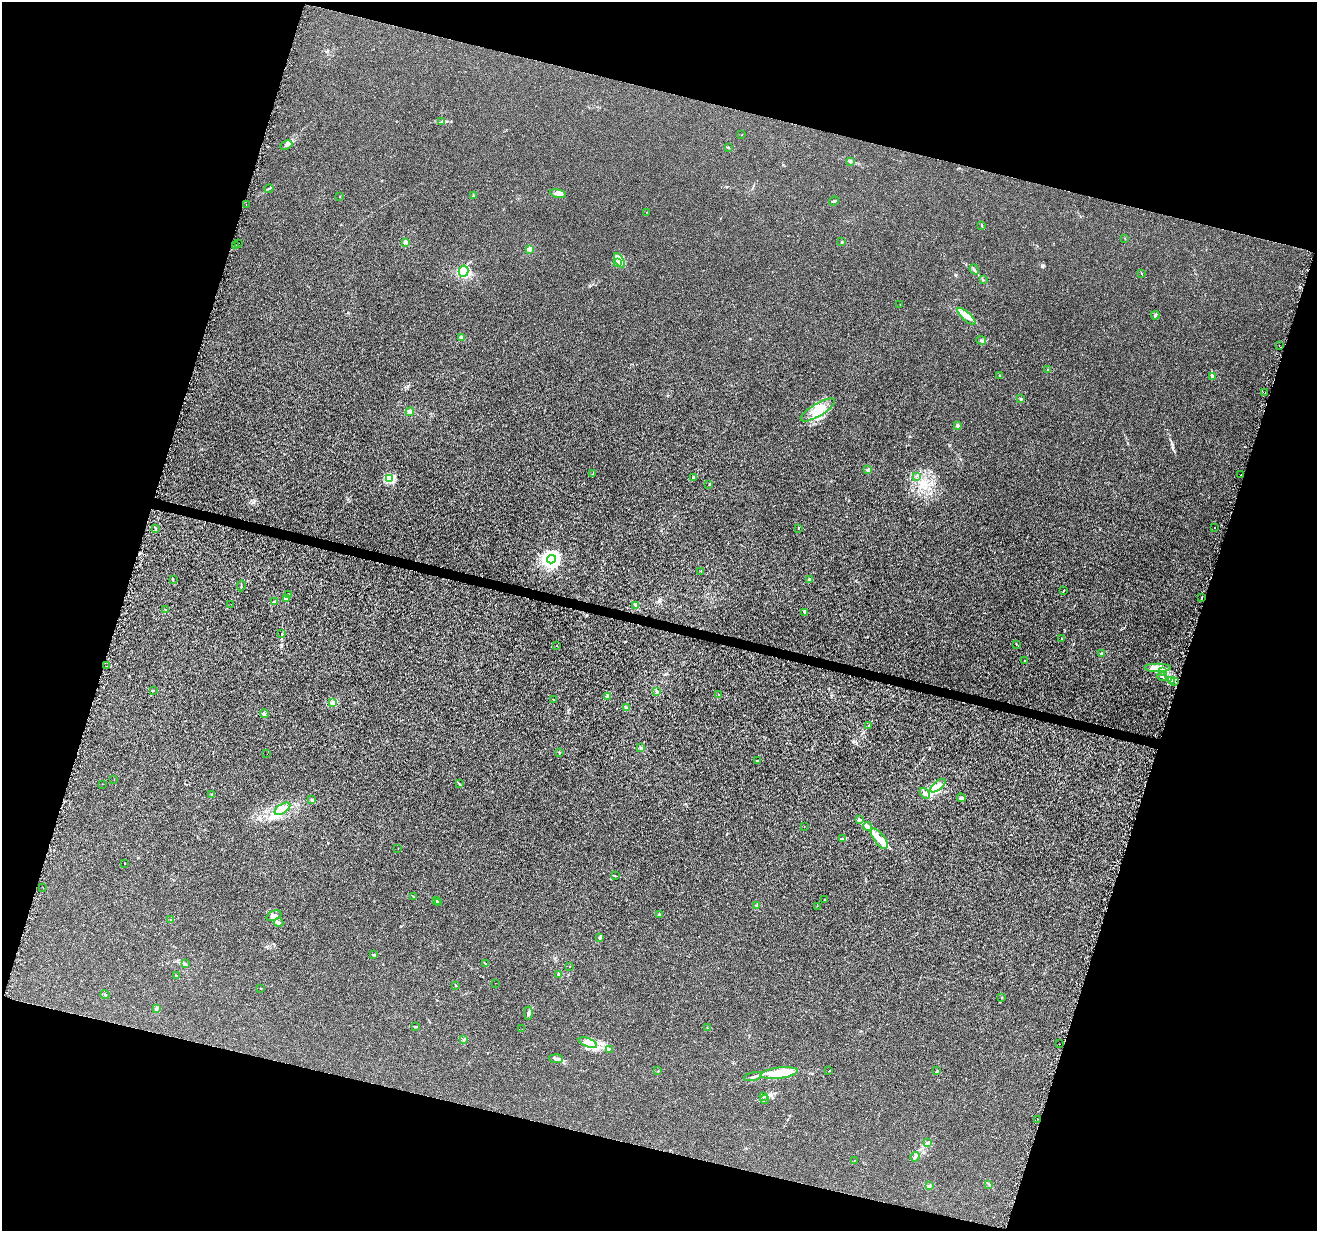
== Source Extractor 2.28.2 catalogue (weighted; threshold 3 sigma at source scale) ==
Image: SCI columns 12-5269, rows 283-5196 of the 5271 x 5418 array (HDU 1 of 3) = the unmasked area's bounding box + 8 px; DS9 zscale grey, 4 x 4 block average (1 PNG px = mean of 4 x 4 image px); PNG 1319 x 1233 px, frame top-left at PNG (2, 2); each listed source drawn as its Kron ellipse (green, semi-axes under 4 px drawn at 4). Shown black and unused: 35% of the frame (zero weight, under 4 of 8 exposures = <1% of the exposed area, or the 3 px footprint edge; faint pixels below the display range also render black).
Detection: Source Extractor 2.28.2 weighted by HDU 2 'WHT'. Background -1.52e-05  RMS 7.5e-04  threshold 0.00307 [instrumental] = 3 sigma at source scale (4.09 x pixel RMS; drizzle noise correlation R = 1.36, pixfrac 0.8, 0.0396/0.0396 arcsec/px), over >= 5 px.
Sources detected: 182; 3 inside a brighter object's white glare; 2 cosmic-ray / hot-pixel residue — neither listed nor drawn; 4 coinciding with a brighter row at this scale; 22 inside a brighter listed object's ellipse — not listed separately; the other 151 listed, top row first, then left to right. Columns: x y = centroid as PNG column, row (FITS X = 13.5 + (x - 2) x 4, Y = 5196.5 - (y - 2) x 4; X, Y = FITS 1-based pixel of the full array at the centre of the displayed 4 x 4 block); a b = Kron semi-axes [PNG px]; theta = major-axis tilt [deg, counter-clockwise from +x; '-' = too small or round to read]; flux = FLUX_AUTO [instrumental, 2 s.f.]
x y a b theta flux
441 122 2 2 - 0.23
742 134 2 2 - 0.22
286 145 6 3 25 1.1
728 147 2 2 - 0.21
850 161 3 2 - 0.68
269 188 5 2 - 0.52
558 194 8 2 -12 3
473 196 2 2 - 0.2
340 197 2 2 - 0.1
834 201 5 2 - 0.98
246 204 2 2 - 0.15
647 212 2 2 - 0.085
982 226 2 2 - 0.3
1125 238 2 2 - 0.095
406 242 3 2 - 0.49
842 242 2 2 - 0.31
239 243 2 2 - 0.087
235 246 2 2 - 0.4
529 249 3 3 - 0.61
619 260 8 2 -59 1.5
617 263 2 2 - 0.29
974 269 5 2 - 0.53
463 271 5 5 - 11
1142 274 3 2 - 0.16
983 279 3 2 - 0.13
900 305 2 2 - 0.079
1155 315 4 2 - 0.51
966 316 11 4 -42 2.8
461 338 3 3 - 0.91
981 340 5 3 - 0.72
1279 345 2 2 - 0.11
1048 370 2 2 - 0.23
1000 375 2 2 - 0.14
1212 376 4 2 - 1.8
1265 392 2 2 - 0.055
1021 399 2 2 - 0.39
818 410 20 6 31 5.7
410 412 4 3 - 1.1
957 426 2 2 - 3.4
868 470 2 2 - 1.2
593 473 2 2 - 0.16
1241 475 2 2 - 0.24
916 476 2 2 - 0.094
693 477 3 2 - 0.48
390 478 2 2 - 22
709 485 2 2 - 0.25
155 528 3 2 - 0.34
798 528 2 2 - 0.16
1214 528 2 2 - 0.11
551 559 4 4 - 200
701 571 2 2 - 0.1
173 579 3 2 - 0.27
809 579 2 2 - 0.45
241 586 5 2 - 0.45
1063 590 2 2 - 0.21
288 594 3 3 - 0.6
286 598 4 3 - 0.74
1202 598 2 2 - 0.18
275 602 2 2 - 4.4
231 604 2 2 - 0.062
635 605 3 2 - 0.41
165 610 2 2 - 0.14
805 612 3 2 - 0.49
282 634 2 2 - 0.2
1062 639 2 2 - 0.12
1016 644 2 2 - 0.19
557 646 2 2 - 0.074
1102 654 3 2 - 1
1024 661 3 2 - 0.17
106 666 2 2 - 0.57
1157 668 13 4 0 5.9
1163 672 3 2 - 0.57
1162 676 5 2 - 0.69
1171 680 3 2 - 0.38
1174 681 2 2 - 0.15
153 690 2 2 - 0.15
657 691 2 2 - 0.45
719 695 2 2 - 0.45
607 697 3 3 - 0.7
553 700 2 2 - 0.2
333 703 2 2 - 9.5
626 708 2 2 - 0.45
264 714 4 2 - 0.5
868 725 2 2 - 0.13
641 748 3 2 - 0.47
560 753 2 2 - 0.3
267 754 2 2 - 0.049
757 761 2 2 - 0.24
114 779 2 2 - 0.093
103 784 2 2 - 0.056
459 784 3 2 - 0.24
938 786 9 4 40 3.5
925 793 6 3 -49 1.4
212 794 2 2 - 0.26
961 798 4 3 - 0.91
312 799 4 2 - 0.63
282 809 9 4 33 2.6
860 820 2 2 - 0.29
867 826 4 3 - 1.5
804 827 2 2 - 0.066
843 839 3 2 - 0.29
879 839 12 5 -53 4.7
398 849 2 2 - 0.057
125 863 2 2 - 0.15
615 876 2 2 - 0.19
43 887 2 2 - 0.31
413 897 3 2 - 0.22
824 900 3 2 - 0.34
436 901 2 2 - 0.46
438 902 3 2 - 0.31
756 905 2 2 - 0.26
817 906 2 2 - 0.094
659 914 2 2 - 0.47
274 916 8 5 25 2.6
171 920 2 2 - 0.49
279 922 4 3 - 0.84
599 938 3 3 - 0.49
374 954 2 2 - 0.19
186 963 2 2 - 0.33
485 964 3 2 - 0.47
570 967 2 2 - 0.11
176 975 3 2 - 0.21
558 975 2 2 - 0.37
495 983 2 2 - 0.094
455 985 3 2 - 0.22
261 988 2 2 - 0.21
105 994 5 2 - 0.45
1002 997 2 2 - 0.17
156 1009 3 2 - 0.22
528 1013 6 3 -89 0.86
415 1026 4 2 - 0.42
707 1028 2 2 - 0.11
522 1029 2 2 - 0.11
464 1040 2 2 - 0.23
588 1043 10 4 -21 4.1
1059 1044 2 2 - 0.11
609 1049 3 2 - 0.34
556 1059 7 2 -3 1.3
658 1071 2 2 - 0.19
829 1071 2 2 - 0.12
937 1071 2 2 - 0.23
779 1073 19 5 7 14
753 1077 9 2 13 1
763 1096 2 2 - 0.17
765 1099 4 2 - 0.28
1037 1119 2 2 - 0.24
927 1142 4 2 - 0.5
915 1157 5 2 - 0.68
854 1161 2 2 - 0.065
989 1184 2 2 - 0.13
929 1186 2 2 - 0.33
Diffuse or blended objects may show on this block-average render without a row.